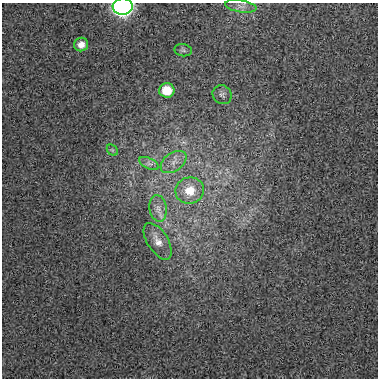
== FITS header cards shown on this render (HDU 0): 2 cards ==
NAXIS1  =                  376
NAXIS2  =                  376

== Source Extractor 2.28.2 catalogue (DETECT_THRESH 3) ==
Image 376 x 376 px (HDU 0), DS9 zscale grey, 1 PNG px = 1 image px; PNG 380 x 380 px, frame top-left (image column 1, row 376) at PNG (2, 3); each listed source drawn as its Kron ellipse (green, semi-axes under 4 px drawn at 4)
Background 0.0128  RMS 0.041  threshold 0.122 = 3 sigma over >= 5 px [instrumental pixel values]
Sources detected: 12; all 12 listed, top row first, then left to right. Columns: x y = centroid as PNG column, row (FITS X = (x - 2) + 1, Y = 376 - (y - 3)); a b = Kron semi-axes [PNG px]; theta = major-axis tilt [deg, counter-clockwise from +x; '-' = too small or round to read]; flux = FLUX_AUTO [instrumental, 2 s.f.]
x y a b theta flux
123 6 10 8 3 1600
241 6 16 6 -9 15
81 44 7 7 - 19
183 50 9 6 -7 6.7
167 90 8 7 - 51
222 95 10 9 - 9.7
112 150 6 4 -44 4.2
173 162 14 9 36 24
149 163 10 5 -26 9.5
190 190 14 13 - 58
158 208 13 8 -80 21
158 241 20 10 -58 31
At the frame edge (FLAGS 8, measured only in part): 1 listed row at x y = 123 6